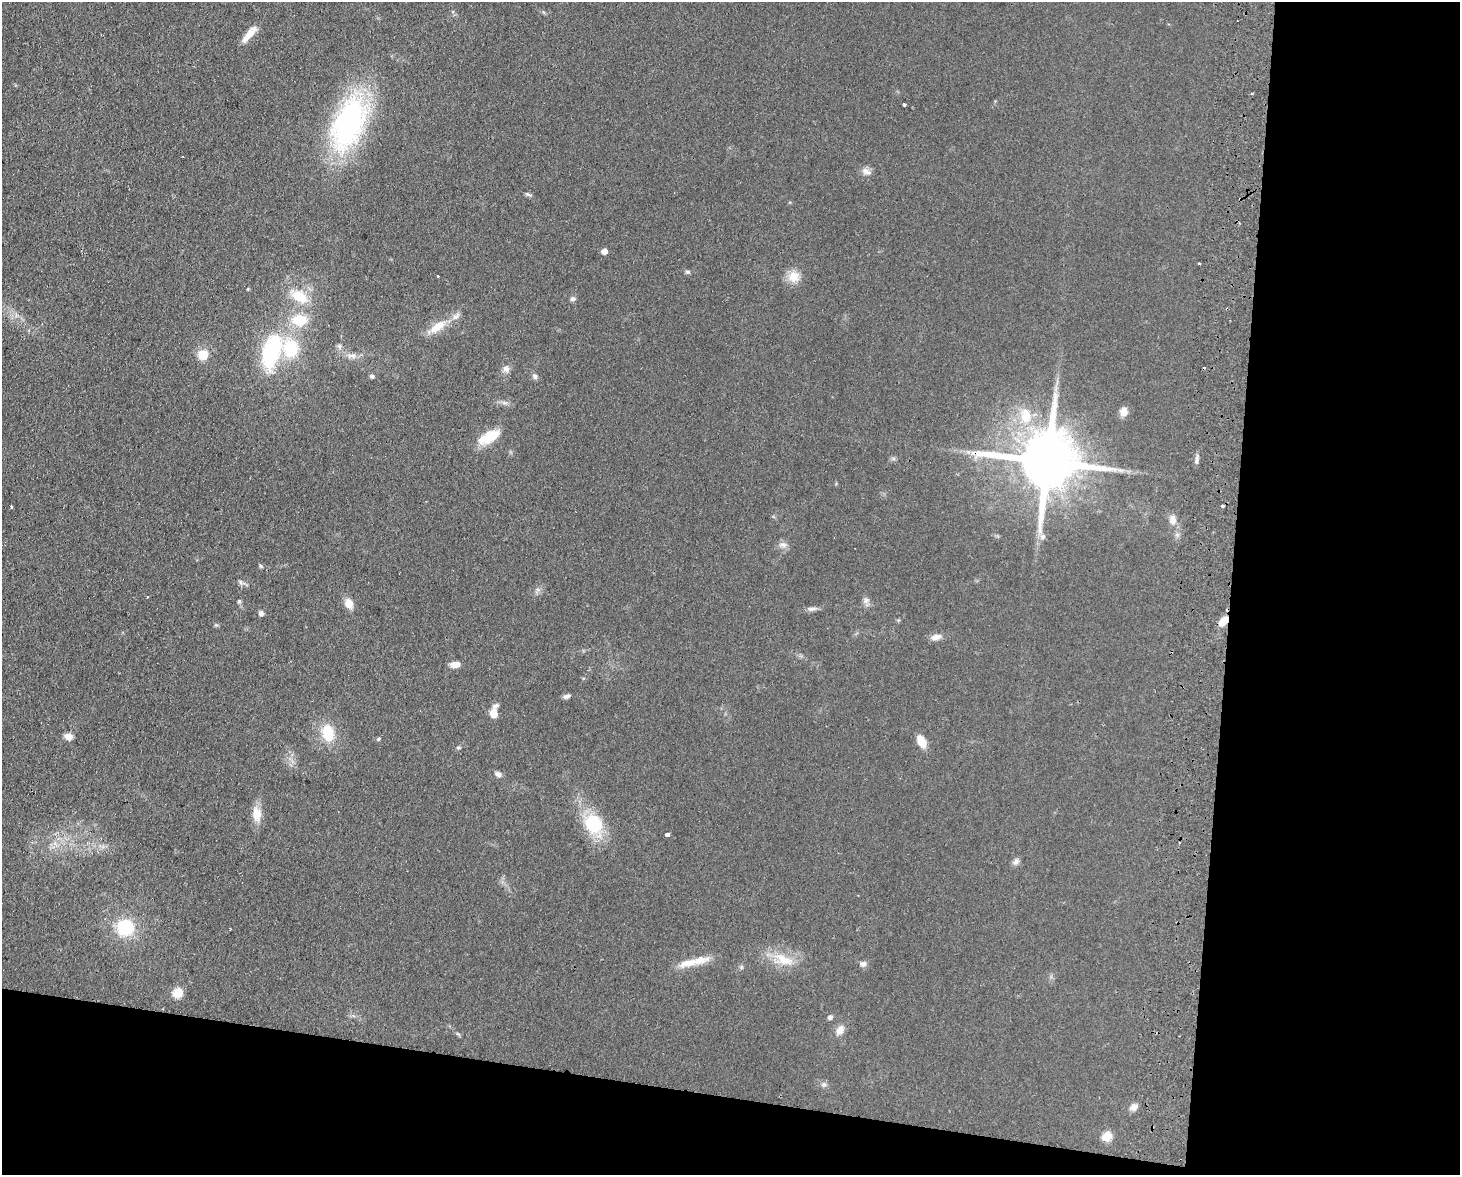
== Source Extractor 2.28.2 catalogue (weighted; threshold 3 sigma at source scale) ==
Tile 12 of 3 x 4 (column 3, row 4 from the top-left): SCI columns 3088-4545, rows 9-1181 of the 4830 x 4709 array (HDU 1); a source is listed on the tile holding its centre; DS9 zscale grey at full resolution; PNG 1462 x 1177 px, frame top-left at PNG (2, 2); no overlay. Shown black and unused: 22% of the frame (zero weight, under 2 of 3 exposures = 3% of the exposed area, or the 3 px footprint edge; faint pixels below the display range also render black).
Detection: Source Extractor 2.28.2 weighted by HDU 2 'WHT'; one run over the whole footprint, this tile lists its part. Background 0.0735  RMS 0.009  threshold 0.0406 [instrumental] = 3 sigma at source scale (4.5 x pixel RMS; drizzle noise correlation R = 1.50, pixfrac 1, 0.05/0.05 arcsec/px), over >= 5 px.
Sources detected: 73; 4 cosmic-ray / hot-pixel residue — not listed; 4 inside a brighter listed object's ellipse — not listed separately; the other 65 listed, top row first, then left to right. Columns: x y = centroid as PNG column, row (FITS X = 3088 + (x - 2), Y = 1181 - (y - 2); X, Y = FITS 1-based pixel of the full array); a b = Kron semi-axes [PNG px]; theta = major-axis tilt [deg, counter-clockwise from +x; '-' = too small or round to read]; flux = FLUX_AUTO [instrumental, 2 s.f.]
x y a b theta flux
249 34 25 8 50 11
1252 94 3 2 - 1.7
904 104 3 3 - 2.2
349 123 70 36 67 170
866 171 15 7 -24 4.7
528 194 10 4 -27 1.7
604 251 5 5 - 7.1
688 272 7 5 -1 1.6
438 276 3 2 - 1.1
794 276 16 14 -83 12
248 289 4 4 - 0.76
299 296 25 15 -30 24
573 299 7 6 - 2.3
300 320 20 14 0 24
437 327 26 10 35 16
271 351 44 21 74 82
203 355 10 10 - 15
352 356 16 7 4 5.7
506 369 9 8 - 3.9
372 376 5 4 - 2.4
535 376 8 6 -63 2.4
1123 412 10 8 79 7.1
1026 416 21 14 -80 23
489 437 27 12 27 22
1196 460 11 4 85 2.8
1047 461 18 16 -3 7100
1120 470 9 4 -12 2.9
1222 506 3 3 - 9.5
12 507 3 3 - 2.7
1173 520 13 9 -86 6.6
1043 536 8 7 - 3.4
783 545 12 6 0 3.7
261 566 6 4 -70 1.1
240 582 8 5 -51 2.1
147 597 2 2 - 0.93
866 600 9 7 55 3.3
239 601 5 5 - 1.4
349 603 10 8 -64 9.8
812 609 13 5 4 3.4
261 613 5 5 - 3.7
1224 621 11 7 49 9.7
936 637 13 7 13 5.6
455 664 10 6 5 6.7
566 696 9 6 17 2.5
493 713 8 7 - 11
328 733 18 13 -74 25
68 737 9 6 -15 6.1
379 739 6 4 24 1.3
921 742 13 8 -59 12
458 747 6 4 0 1.2
498 774 9 6 -30 3.3
257 814 18 11 -89 13
593 824 18 16 -46 47
667 834 5 3 - 3.8
1016 862 9 7 29 3.1
125 927 18 17 - 40
784 959 31 13 -28 21
688 963 33 10 12 15
863 964 8 6 5 3.6
178 993 10 9 - 11
830 1017 5 5 - 2.5
840 1030 11 8 59 6.9
824 1085 7 6 - 2.3
1134 1107 10 8 33 4.1
1107 1136 6 5 - 33
Overlapping masked pixels (flux is a lower limit): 2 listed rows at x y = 1047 461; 1224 621